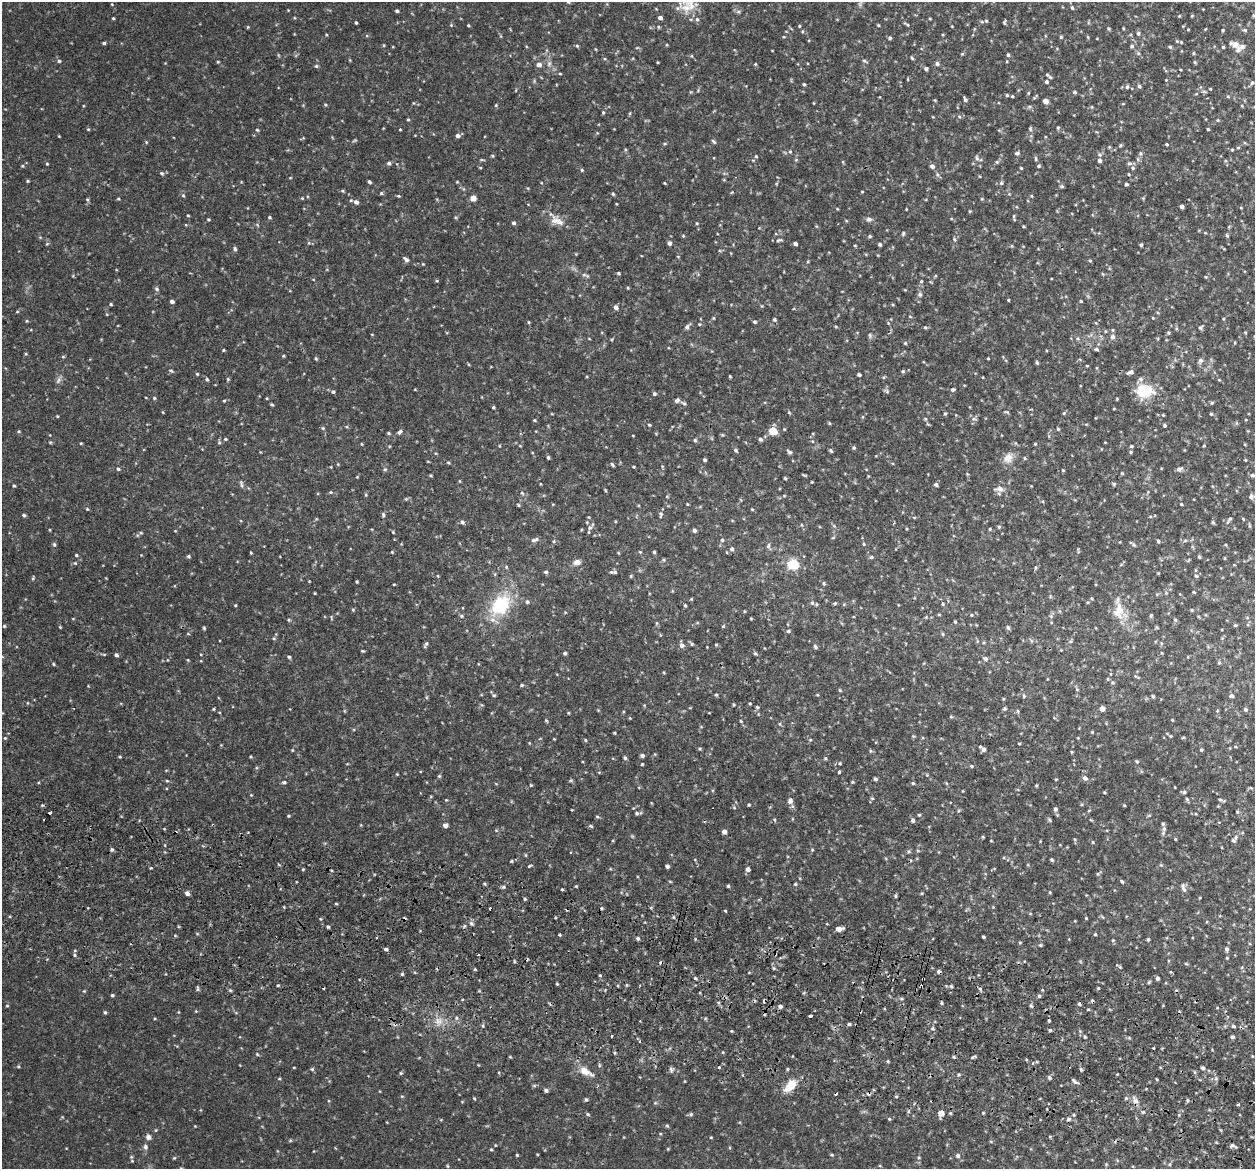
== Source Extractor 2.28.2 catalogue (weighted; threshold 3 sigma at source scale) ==
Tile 6 of 4 x 4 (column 2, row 2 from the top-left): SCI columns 1269-2521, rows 2512-3678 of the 5042 x 5143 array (HDU 1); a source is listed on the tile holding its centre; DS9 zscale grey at full resolution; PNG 1257 x 1171 px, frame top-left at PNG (2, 2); no overlay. Shown black and unused: <1% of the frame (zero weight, under 2 of 3 exposures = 3% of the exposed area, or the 3 px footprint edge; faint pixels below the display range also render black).
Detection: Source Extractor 2.28.2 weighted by HDU 2 'WHT'; one run over the whole footprint, this tile lists its part. Background 0.0505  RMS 0.0062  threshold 0.028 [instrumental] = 3 sigma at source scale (4.5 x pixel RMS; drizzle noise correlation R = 1.50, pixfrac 1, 0.05/0.05 arcsec/px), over >= 5 px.
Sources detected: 493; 12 cosmic-ray / hot-pixel residue — not listed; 8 inside a brighter listed object's ellipse — not listed separately; the other 473 listed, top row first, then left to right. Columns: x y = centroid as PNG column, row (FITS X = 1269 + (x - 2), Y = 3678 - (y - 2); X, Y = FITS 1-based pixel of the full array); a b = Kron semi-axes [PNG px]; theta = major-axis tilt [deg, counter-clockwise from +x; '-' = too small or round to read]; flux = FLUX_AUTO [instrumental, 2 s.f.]
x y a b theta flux
568 2 5 4 - 0.76
112 4 4 3 - 0.43
686 7 22 15 -51 9.8
1072 8 6 4 -62 0.87
397 11 4 3 - 1
1253 15 5 3 - 0.58
1179 16 3 3 - 0.47
113 18 3 3 - 0.53
660 18 4 4 - 1.8
986 21 5 5 - 0.87
1004 22 6 3 72 0.69
356 23 3 3 - 0.65
907 24 9 3 -32 0.78
451 25 4 4 - 0.48
468 25 4 3 - 0.5
878 25 4 3 - 0.49
799 26 4 3 - 0.47
1108 28 5 3 - 0.63
1123 28 4 3 - 0.48
1223 30 3 3 - 0.6
1245 30 6 5 - 0.86
1138 33 6 4 -77 0.99
1061 37 4 4 - 0.63
890 38 5 4 - 0.72
1177 41 4 4 - 0.54
1181 42 4 3 - 0.45
104 43 4 3 - 0.83
1234 44 15 8 -20 3.4
577 46 5 4 - 0.66
1132 46 5 4 - 0.97
1170 47 4 4 - 0.63
595 49 4 3 - 0.43
1138 53 5 4 - 0.83
1194 53 5 3 - 0.52
962 54 5 4 - 0.6
1008 55 5 4 - 0.79
912 58 5 3 - 0.64
59 61 4 4 - 0.74
864 61 5 4 - 0.86
218 62 4 3 - 0.51
1195 62 4 3 - 0.62
937 64 5 5 - 1.3
539 65 6 5 - 2.6
316 66 5 4 - 0.76
926 69 5 4 - 0.93
560 74 5 3 - 0.45
1050 77 6 4 -42 0.7
1046 82 4 4 - 1
1252 83 5 4 - 0.89
804 84 4 3 - 0.66
1139 86 4 4 - 1
1127 87 5 4 - 0.9
1204 91 6 4 -2 0.82
1074 92 5 4 - 0.92
1196 94 4 3 - 0.44
1007 95 4 4 - 0.76
965 99 7 4 -71 1
1045 101 5 4 - 4
325 104 5 3 - 0.57
496 105 4 3 - 0.51
603 112 4 4 - 0.56
408 119 4 3 - 0.57
1218 120 4 4 - 0.55
1058 128 5 4 - 0.63
88 129 4 3 - 0.51
400 129 3 2 - 0.41
1030 129 5 4 - 0.71
1208 129 3 2 - 0.58
257 130 4 3 - 0.66
59 136 3 3 - 0.38
458 136 5 5 - 2
355 140 6 3 18 0.59
146 142 5 3 - 0.48
714 142 8 3 -45 0.86
1166 144 4 3 - 0.65
1232 150 3 3 - 0.56
790 152 5 3 - 0.69
1017 153 6 4 11 1.2
1099 155 6 5 - 1.1
493 156 5 3 - 0.55
756 156 4 4 - 0.58
977 158 6 5 - 1
1099 160 4 4 - 1.5
997 162 5 4 - 0.63
389 163 5 5 - 1.2
47 164 4 3 - 0.46
22 166 4 3 - 0.56
932 166 5 5 - 1.7
1039 166 5 4 - 0.67
1021 168 4 3 - 0.55
1133 168 5 4 - 0.91
582 170 4 4 - 0.58
162 173 5 4 - 0.88
27 181 4 4 - 0.59
369 182 4 3 - 0.95
665 183 4 3 - 0.42
1001 183 5 4 - 0.83
1126 184 4 3 - 0.87
1062 186 5 5 - 0.91
862 192 4 2 - 0.38
381 193 5 4 - 0.66
613 194 5 4 - 0.65
183 195 5 4 - 0.69
398 196 4 4 - 0.6
1032 196 4 3 - 0.48
302 198 4 4 - 0.48
473 198 4 4 - 4.8
87 199 5 3 - 0.58
118 199 5 3 - 0.52
356 202 5 5 - 1.8
1182 206 4 4 - 1.9
970 211 4 4 - 0.55
188 215 4 3 - 0.46
269 217 4 3 - 0.68
208 219 4 3 - 0.62
869 219 7 5 8 1.4
557 221 18 9 -23 5.8
514 223 5 4 - 0.94
697 223 5 3 - 0.53
903 233 6 4 71 0.73
683 236 4 3 - 0.46
870 236 4 4 - 0.65
1227 236 5 4 - 0.67
954 239 5 3 - 0.68
779 240 9 4 18 1
669 243 4 4 - 1.6
795 244 4 3 - 1.4
880 244 4 3 - 1
1141 245 4 3 - 0.69
235 249 5 4 - 0.97
406 259 7 4 -39 1.5
1090 261 4 4 - 0.6
423 264 3 3 - 0.38
619 273 4 3 - 0.7
437 281 5 3 - 0.52
921 281 5 4 - 0.62
628 288 4 3 - 0.49
157 289 5 5 - 0.92
920 294 6 6 - 1.1
1008 300 3 3 - 0.5
172 301 4 3 - 1.5
1081 301 3 3 - 0.56
111 304 4 3 - 0.7
616 307 5 5 - 1.8
910 316 5 3 - 0.44
713 318 5 3 - 0.43
774 319 4 4 - 0.87
529 322 5 3 - 0.5
755 322 5 3 - 0.85
687 327 7 5 60 1.4
925 327 5 4 - 0.64
1200 328 6 5 - 0.94
1168 333 5 4 - 0.65
870 335 7 4 -83 0.96
1113 336 6 6 - 1.8
905 343 5 4 - 0.66
1096 349 4 4 - 0.88
223 350 4 3 - 0.48
316 358 5 4 - 0.68
988 358 4 3 - 0.42
1200 360 7 6 - 1.4
1037 363 5 4 - 0.69
171 371 5 4 - 0.69
903 371 5 4 - 0.82
1130 372 8 4 18 1.5
197 374 4 4 - 0.54
859 374 4 3 - 1.2
730 376 4 3 - 0.49
207 379 5 4 - 0.74
228 379 5 4 - 0.57
58 380 7 4 70 1.3
1219 380 4 3 - 0.47
952 390 5 4 - 0.93
1145 391 21 15 -1 16
333 392 4 4 - 0.82
654 394 4 4 - 0.9
154 398 4 4 - 0.6
677 400 7 4 33 1.4
224 401 5 3 - 0.53
683 403 8 3 -26 0.92
272 405 5 3 - 0.61
493 407 4 3 - 0.59
1007 412 8 2 -10 0.59
789 413 5 3 - 0.5
945 413 5 3 - 0.57
1064 413 5 4 - 0.58
1211 414 4 4 - 0.55
925 419 5 3 - 0.53
974 419 6 4 -17 0.94
534 420 4 3 - 0.54
829 423 5 3 - 0.52
649 425 4 4 - 0.55
1165 425 4 4 - 0.89
323 428 5 5 - 0.69
784 429 5 3 - 0.46
1058 429 4 4 - 0.53
773 431 5 5 - 18
400 432 7 4 42 1.3
388 433 4 4 - 0.69
225 439 4 3 - 0.58
760 439 5 4 - 1.2
695 440 5 4 - 0.8
362 444 4 3 - 0.45
1035 444 3 3 - 0.48
1131 446 4 4 - 0.62
1204 446 4 3 - 0.44
854 448 5 4 - 0.73
735 450 5 4 - 0.86
831 451 6 3 -53 0.77
789 452 8 4 -43 1.1
1131 452 4 4 - 0.62
548 457 4 3 - 0.78
1008 458 13 11 56 4.4
704 460 3 3 - 0.92
1245 460 3 3 - 0.42
448 462 5 3 - 0.58
612 464 6 4 -53 0.8
633 467 4 3 - 0.56
118 469 4 4 - 0.81
385 469 5 4 - 0.71
1179 469 8 4 24 1.5
1063 470 4 3 - 0.5
1122 473 4 3 - 0.64
1252 475 6 4 2 0.88
785 478 4 3 - 0.63
241 484 10 3 -81 1
936 484 5 5 - 1
1114 484 5 4 - 0.65
14 486 4 3 - 0.55
999 489 14 7 1 2.9
331 492 5 4 - 0.65
1251 496 6 5 - 1.5
406 499 5 3 - 0.51
687 504 4 3 - 0.43
1181 504 3 2 - 0.49
518 505 5 3 - 0.52
87 509 3 3 - 0.47
660 514 8 5 82 1.2
24 515 5 4 - 0.82
383 515 6 4 -71 0.83
914 517 5 3 - 0.48
1230 519 5 4 - 0.8
462 522 5 4 - 1.1
1213 522 5 4 - 0.77
999 527 5 4 - 0.68
590 528 7 6 - 1.8
990 529 4 4 - 0.55
694 530 4 4 - 1.5
393 532 4 4 - 0.43
141 533 5 3 - 0.56
533 540 6 6 - 1.2
722 540 5 5 - 0.74
554 541 5 3 - 0.65
1158 541 4 4 - 0.76
54 544 5 4 - 0.68
864 544 5 3 - 0.55
768 546 7 5 72 1.1
732 549 5 5 - 1.3
654 552 4 4 - 0.62
251 553 3 3 - 0.48
76 555 4 3 - 0.56
188 556 4 4 - 0.81
871 557 5 5 - 0.83
1199 557 4 3 - 0.62
664 560 5 3 - 0.6
577 562 9 7 11 2.7
75 563 4 4 - 0.6
793 564 5 5 - 47
546 572 6 4 -13 0.98
615 572 7 5 -20 1
1196 576 5 4 - 0.7
357 582 3 3 - 0.6
824 583 6 3 -82 0.68
1194 592 4 3 - 0.44
315 593 4 2 - 0.4
1166 593 4 4 - 0.49
691 599 4 3 - 0.49
527 602 5 4 - 0.84
812 603 6 4 -68 0.97
835 603 4 4 - 0.7
943 604 4 4 - 0.61
500 605 23 18 51 30
685 605 4 3 - 0.66
353 610 4 4 - 0.6
1192 610 4 3 - 0.63
1119 611 22 14 82 9.6
971 615 4 3 - 0.47
1151 615 4 4 - 0.63
461 616 5 4 - 0.8
1175 620 4 4 - 0.7
955 621 4 3 - 0.56
1235 625 5 4 - 0.62
4 626 4 4 - 0.52
60 627 4 3 - 0.49
1008 627 7 4 -62 0.95
204 628 4 4 - 0.67
788 631 5 5 - 0.74
943 634 5 3 - 0.6
426 644 8 4 68 1
692 644 5 4 - 0.76
682 645 7 6 - 1.8
716 645 4 4 - 0.58
815 647 6 4 -51 0.87
362 651 4 3 - 0.55
565 653 4 3 - 0.86
755 653 5 4 - 0.77
116 655 5 4 - 1.1
289 657 4 4 - 0.78
985 659 6 5 - 1.5
1219 663 5 3 - 0.62
53 664 4 3 - 0.59
522 685 4 4 - 0.64
840 690 4 4 - 0.55
494 695 5 4 - 0.64
716 695 4 3 - 0.73
1024 696 5 4 - 0.7
1232 696 5 5 - 0.98
1153 697 5 4 - 0.7
750 704 4 3 - 0.47
757 707 5 4 - 0.7
1005 708 5 5 - 0.89
214 709 4 3 - 0.49
1102 709 4 4 - 3.4
1245 709 5 5 - 0.89
951 717 5 3 - 0.56
1172 720 3 3 - 0.42
1092 732 4 4 - 0.49
1170 736 5 3 - 0.49
5 738 4 3 - 0.5
585 740 4 4 - 0.6
1019 744 4 3 - 0.5
983 749 8 4 -41 1.8
1201 750 4 3 - 0.57
1072 752 5 3 - 0.53
642 755 4 4 - 1.4
120 757 4 3 - 0.58
625 758 6 4 -74 0.93
825 758 5 3 - 0.57
1137 761 5 4 - 0.72
642 764 3 3 - 0.48
971 766 4 4 - 0.63
839 772 3 2 - 0.74
397 774 3 3 - 0.47
439 776 5 4 - 0.63
1085 778 6 5 - 2
875 779 4 3 - 1
1056 779 4 3 - 0.47
167 781 5 3 - 0.58
284 782 4 4 - 0.83
913 783 5 4 - 0.72
531 785 5 3 - 0.46
1104 792 4 3 - 0.5
1184 792 5 5 - 0.96
872 798 5 4 - 0.67
1220 799 5 3 - 0.65
446 800 3 3 - 0.41
790 801 8 6 70 2
749 805 4 3 - 0.61
1124 805 5 3 - 0.45
1055 809 5 5 - 1.4
1237 812 4 4 - 0.57
637 813 5 5 - 0.86
919 815 5 3 - 0.59
1149 815 6 3 1 0.59
288 816 4 3 - 0.55
597 816 5 3 - 0.6
913 820 5 4 - 1.4
445 825 6 5 - 1.5
591 826 6 4 -25 0.71
1164 829 7 5 71 1.2
724 832 5 4 - 1.8
1236 837 7 5 47 1.3
1175 839 4 3 - 0.49
112 849 5 4 - 0.98
525 855 5 3 - 0.49
1052 860 4 3 - 0.77
511 861 4 4 - 0.57
529 866 6 3 35 0.6
667 866 4 4 - 1.5
748 869 4 4 - 2.3
1122 881 5 4 - 0.8
795 884 4 4 - 0.6
728 886 4 3 - 0.69
503 887 5 3 - 0.71
1183 888 15 5 -73 2
1050 892 4 3 - 0.51
187 893 5 4 - 2
922 893 4 3 - 0.52
895 896 5 3 - 0.67
525 899 4 3 - 0.68
336 904 5 3 - 0.48
725 910 4 2 - 0.42
673 917 5 3 - 0.6
1086 918 3 3 - 0.46
471 923 6 5 - 1
328 927 4 3 - 0.7
839 929 6 4 7 4.6
1095 934 4 3 - 0.65
983 937 3 3 - 0.78
638 938 4 4 - 0.97
1148 939 4 4 - 0.75
1020 942 4 3 - 0.5
1040 945 4 4 - 0.62
386 949 5 4 - 1.1
1227 949 5 5 - 1.2
74 955 6 4 -89 0.87
1227 958 4 3 - 0.55
1120 967 5 4 - 0.72
475 969 3 3 - 0.84
939 972 3 3 - 2.4
402 974 4 4 - 0.65
600 975 4 2 - 0.48
1157 978 4 4 - 1.1
278 985 4 2 - 0.5
921 986 5 3 - 2
951 986 4 4 - 0.8
980 989 3 3 - 3.3
84 991 4 4 - 0.47
112 995 4 4 - 0.73
1039 996 5 4 - 0.74
901 999 5 3 - 0.66
942 1003 4 4 - 0.69
1079 1004 4 3 - 0.82
7 1006 5 3 - 0.46
780 1006 5 4 - 1.4
1031 1006 6 3 -44 0.85
105 1012 4 4 - 0.71
810 1016 4 3 - 1.2
640 1021 2 2 - 0.52
1049 1021 3 3 - 0.63
849 1024 4 4 - 0.83
483 1026 5 3 - 0.63
1233 1026 4 4 - 1.1
933 1028 5 4 - 0.82
1050 1030 3 3 - 2.4
732 1031 3 3 - 0.58
611 1036 3 2 - 1.1
1232 1037 5 4 - 0.92
257 1054 4 3 - 0.53
888 1061 4 3 - 0.63
1033 1063 4 3 - 0.53
18 1066 5 3 - 0.53
719 1067 3 3 - 1.1
1203 1068 6 4 -16 0.97
312 1069 5 4 - 0.75
1081 1069 5 4 - 0.86
585 1071 17 8 -27 5.7
401 1073 4 4 - 0.62
1049 1078 5 4 - 0.9
279 1079 4 3 - 0.49
1074 1081 11 3 -38 1.3
790 1086 17 9 47 8.5
546 1090 5 4 - 1.2
474 1098 4 3 - 0.52
1126 1098 5 4 - 0.69
586 1099 5 4 - 0.83
1135 1100 11 7 -62 2.6
1238 1104 4 3 - 0.65
941 1113 5 5 - 5.8
588 1114 5 3 - 0.64
691 1114 5 4 - 0.78
889 1119 4 3 - 0.56
1069 1119 5 5 - 0.98
667 1126 5 4 - 0.72
148 1137 7 6 - 1.9
711 1137 4 3 - 0.46
1232 1145 7 5 53 1.1
145 1147 7 6 - 1.3
491 1149 4 3 - 0.6
517 1155 4 3 - 0.53
832 1155 4 3 - 0.59
958 1156 6 5 - 1.1
1170 1164 5 3 - 0.61
Overlapping masked pixels (flux is a lower limit): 2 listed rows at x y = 939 972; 921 986
Isophote crosses this tile's border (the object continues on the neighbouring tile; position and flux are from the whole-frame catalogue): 2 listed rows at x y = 568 2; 686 7
Unlisted compact peaks at least as high as the median listed source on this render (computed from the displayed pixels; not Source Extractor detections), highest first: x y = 303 869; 557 984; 559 934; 614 733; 235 605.